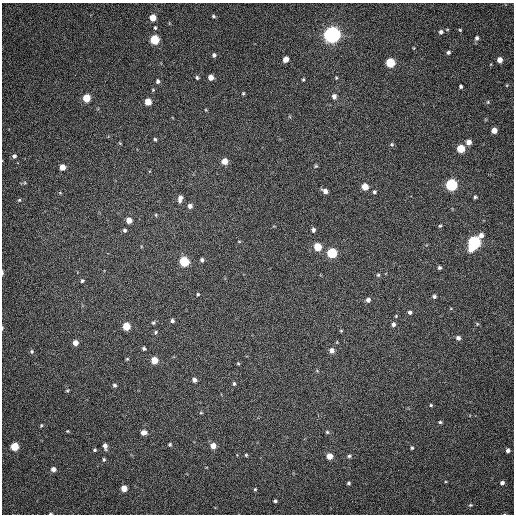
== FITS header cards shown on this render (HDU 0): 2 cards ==
NAXIS1  =                  512 / Axis length
NAXIS2  =                  512 / Axis length

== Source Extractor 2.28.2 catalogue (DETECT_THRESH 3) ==
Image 512 x 512 px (HDU 0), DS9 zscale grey, 1 PNG px = 1 image px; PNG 516 x 516 px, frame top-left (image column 1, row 512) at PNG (2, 3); no overlay
Background 113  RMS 10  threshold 31.3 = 3 sigma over >= 5 px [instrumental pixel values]
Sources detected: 111; all 111 listed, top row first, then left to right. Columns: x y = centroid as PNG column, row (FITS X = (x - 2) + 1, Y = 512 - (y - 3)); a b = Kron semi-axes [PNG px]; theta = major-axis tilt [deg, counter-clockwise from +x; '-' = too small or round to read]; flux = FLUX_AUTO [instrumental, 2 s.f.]
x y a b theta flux
213 16 5 4 - 1000
153 18 5 5 - 9200
155 28 5 4 - 810
460 30 5 4 - 690
441 32 6 5 - 1700
332 35 6 6 - 390000
477 38 6 5 - 1700
154 40 5 5 - 32000
414 48 4 3 - 510
448 52 5 4 - 1400
214 55 5 5 - 1400
286 59 5 4 - 5000
500 60 5 5 - 4700
390 63 5 5 - 31000
211 77 5 5 - 4900
197 78 5 4 - 1100
336 78 4 4 - 740
303 79 4 3 - 860
158 81 5 4 - 1500
507 85 5 3 - 620
461 87 3 3 - 1200
243 93 4 4 - 740
334 96 6 5 - 2700
86 98 5 5 - 16000
148 102 5 5 - 10000
488 102 5 5 - 870
494 130 5 5 - 5700
155 139 4 4 - 980
468 142 5 5 - 4000
392 144 6 5 - 1100
461 149 5 5 - 18000
14 156 5 5 - 1800
224 161 5 5 - 8400
316 166 5 5 - 830
62 167 5 4 - 6600
25 183 5 3 - 810
451 185 6 6 - 82000
365 187 5 5 - 10000
325 191 6 4 -32 3400
374 192 5 5 - 1200
475 197 4 4 - 990
180 199 8 5 80 3300
19 200 4 4 - 750
190 206 6 5 - 2600
156 215 5 4 - 730
129 220 5 5 - 6100
440 226 5 4 - 820
125 230 5 4 - 1300
313 230 5 4 - 1700
481 235 6 5 - 3300
239 241 5 3 - 530
474 243 7 6 - 140000
317 247 5 5 - 18000
332 253 6 6 - 47000
202 260 4 4 - 1500
184 261 6 5 - 41000
439 267 4 4 - 1300
2 272 5 2 - 970
378 275 5 5 - 960
82 281 4 4 - 1000
198 294 4 4 - 730
434 297 5 4 - 1400
368 300 5 5 - 2700
410 312 5 5 - 1500
396 316 4 4 - 640
172 321 5 4 - 1700
153 323 5 4 - 1000
393 324 6 5 - 1800
477 324 5 3 - 630
126 326 5 5 - 16000
2 328 4 3 - 640
341 331 5 4 - 700
155 332 6 4 45 990
458 338 5 5 - 2100
75 343 5 5 - 4700
144 349 4 3 - 1200
32 351 6 5 - 1100
332 351 6 6 - 3500
127 359 4 4 - 790
154 360 5 5 - 11000
238 363 4 4 - 770
194 380 5 5 - 2400
234 383 5 4 - 1100
114 385 5 5 - 1300
67 390 5 3 - 780
431 405 4 3 - 840
201 413 5 3 - 640
440 422 4 4 - 970
41 425 5 4 - 730
67 431 3 3 - 620
143 432 5 4 - 4200
327 432 5 5 - 950
170 444 5 4 - 950
105 446 6 4 -78 2800
213 446 5 5 - 5700
14 447 5 5 - 19000
412 448 4 3 - 900
95 450 4 3 - 1000
508 450 4 4 - 2100
246 455 4 3 - 780
329 456 5 5 - 7900
349 456 5 4 - 1200
104 459 4 4 - 1100
53 469 5 5 - 3100
349 483 4 3 - 1100
502 483 5 4 - 2000
124 488 5 5 - 6600
255 489 4 4 - 750
275 501 3 3 - 1200
470 505 5 4 - 890
51 514 4 2 - 680
At the frame edge (FLAGS 8, measured only in part): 3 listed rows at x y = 2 272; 2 328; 51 514